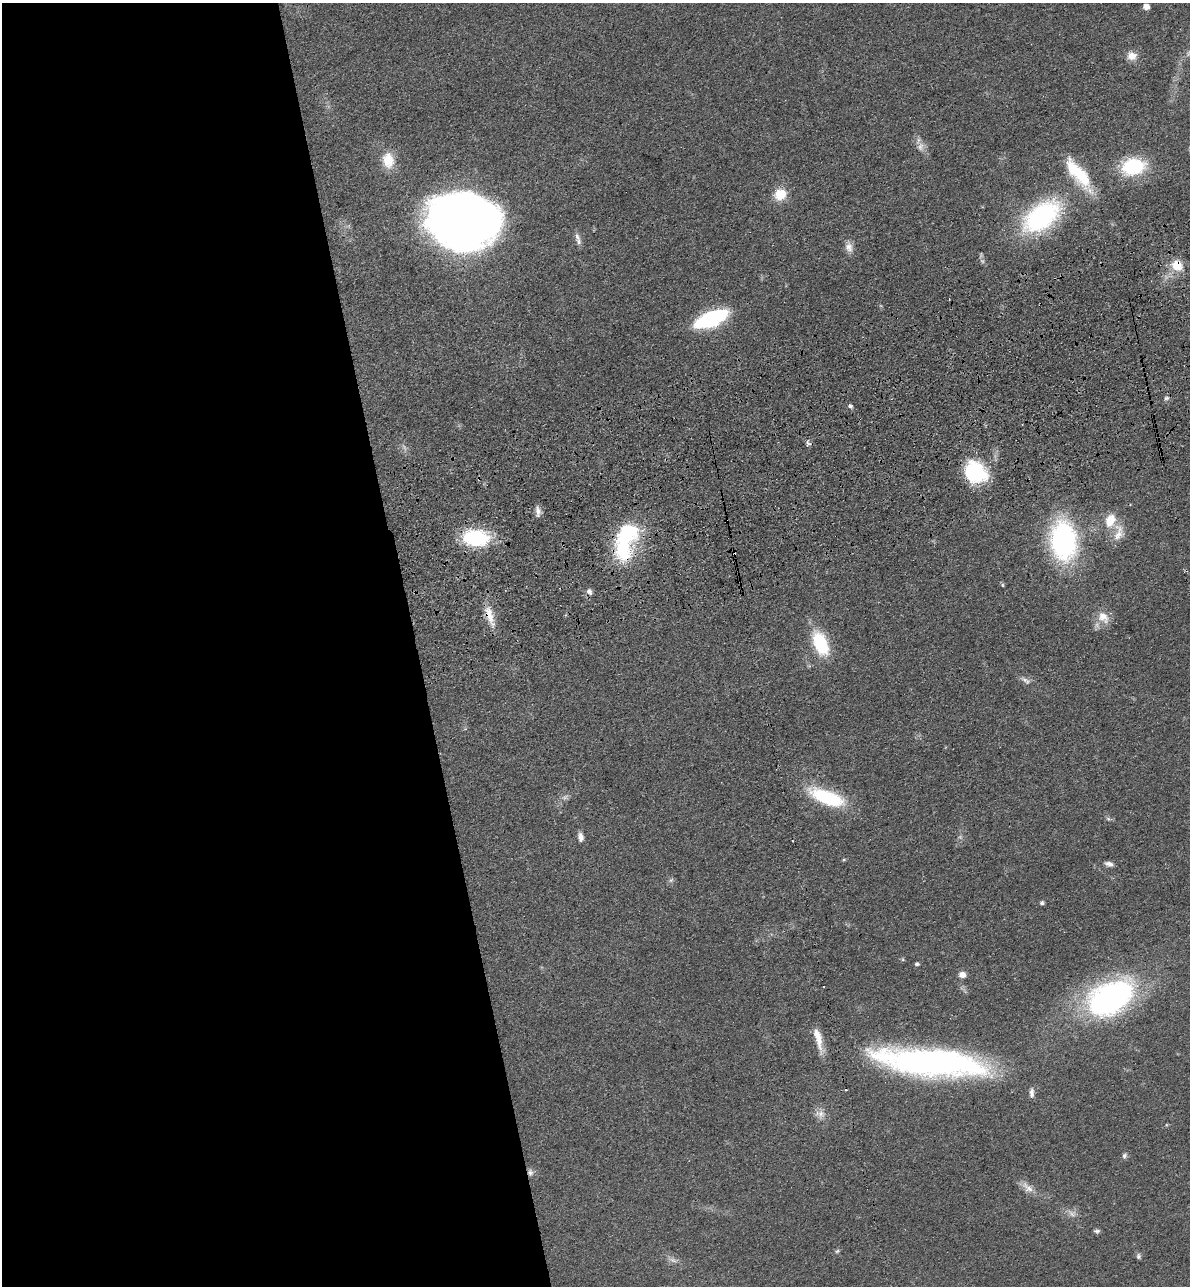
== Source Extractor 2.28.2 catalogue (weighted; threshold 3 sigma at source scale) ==
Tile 9 of 4 x 4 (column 1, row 3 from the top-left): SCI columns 298-1485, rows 1399-2682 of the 5229 x 5365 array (HDU 1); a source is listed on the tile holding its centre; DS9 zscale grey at full resolution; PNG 1192 x 1288 px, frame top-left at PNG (2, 3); no overlay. Shown black and unused: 35% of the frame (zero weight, under 3 of 4 exposures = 6% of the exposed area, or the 3 px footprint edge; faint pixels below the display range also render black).
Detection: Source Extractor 2.28.2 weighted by HDU 2 'WHT'; one run over the whole footprint, this tile lists its part. Background 0.0462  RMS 0.0058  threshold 0.0259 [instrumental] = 3 sigma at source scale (4.5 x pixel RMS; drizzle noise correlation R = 1.50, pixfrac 1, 0.05/0.05 arcsec/px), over >= 5 px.
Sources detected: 62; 3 too faint to see at this stretch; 1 inside a brighter object's white glare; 3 cosmic-ray / hot-pixel residue — not listed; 2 inside a brighter listed object's ellipse — not listed separately; the other 53 listed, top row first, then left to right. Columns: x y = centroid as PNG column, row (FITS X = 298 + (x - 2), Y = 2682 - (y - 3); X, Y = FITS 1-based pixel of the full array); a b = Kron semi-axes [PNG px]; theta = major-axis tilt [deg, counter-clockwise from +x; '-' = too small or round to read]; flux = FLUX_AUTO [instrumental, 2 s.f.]
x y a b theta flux
1146 6 5 4 - 5.6
1132 56 12 11 - 5.4
921 146 13 9 83 3.8
388 160 20 14 -83 12
1133 166 23 16 10 39
1078 174 45 14 -52 27
780 194 14 12 32 12
1041 216 47 26 37 81
462 218 55 46 -4 520
577 237 12 7 -71 2.5
849 247 14 9 -69 4.1
1177 265 15 13 -47 11
711 319 23 10 22 91
1166 398 7 5 2 1.4
850 406 6 5 - 1.3
808 443 8 6 -67 1.5
976 472 27 22 -41 37
538 511 14 6 -85 3.1
1110 520 17 12 70 11
1118 533 26 12 80 8.3
476 538 21 13 -7 57
1063 541 32 21 -87 120
623 545 44 23 88 48
1002 585 6 4 -89 0.68
589 591 8 6 -53 2.3
490 616 30 10 -72 9.4
1103 617 18 13 -46 8
820 643 26 14 -67 33
1026 680 15 6 -32 2.7
827 797 46 16 -21 37
1108 819 7 4 -2 1.1
580 837 10 7 -80 3
792 841 2 2 - 0.7
844 859 5 4 - 0.64
1109 864 11 6 -14 2.5
671 880 7 4 44 1.2
1042 903 4 4 - 1.4
917 964 4 4 - 1.3
962 975 7 6 - 4.1
1110 998 52 31 29 150
818 1038 30 8 -76 9.1
931 1062 117 27 -6 220
846 1090 3 2 - 0.59
1032 1093 13 6 89 2.4
821 1114 12 11 - 4.6
1124 1156 8 6 60 1.5
530 1172 9 8 - 2.4
1028 1187 21 9 -41 5.4
1072 1214 12 7 -24 3.2
1097 1231 8 4 5 1.3
837 1251 6 5 - 0.93
1138 1256 7 5 -82 1.3
673 1260 12 6 -19 2.5
Overlapping masked pixels (flux is a lower limit): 5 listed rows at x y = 1177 265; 976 472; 623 545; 490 616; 530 1172